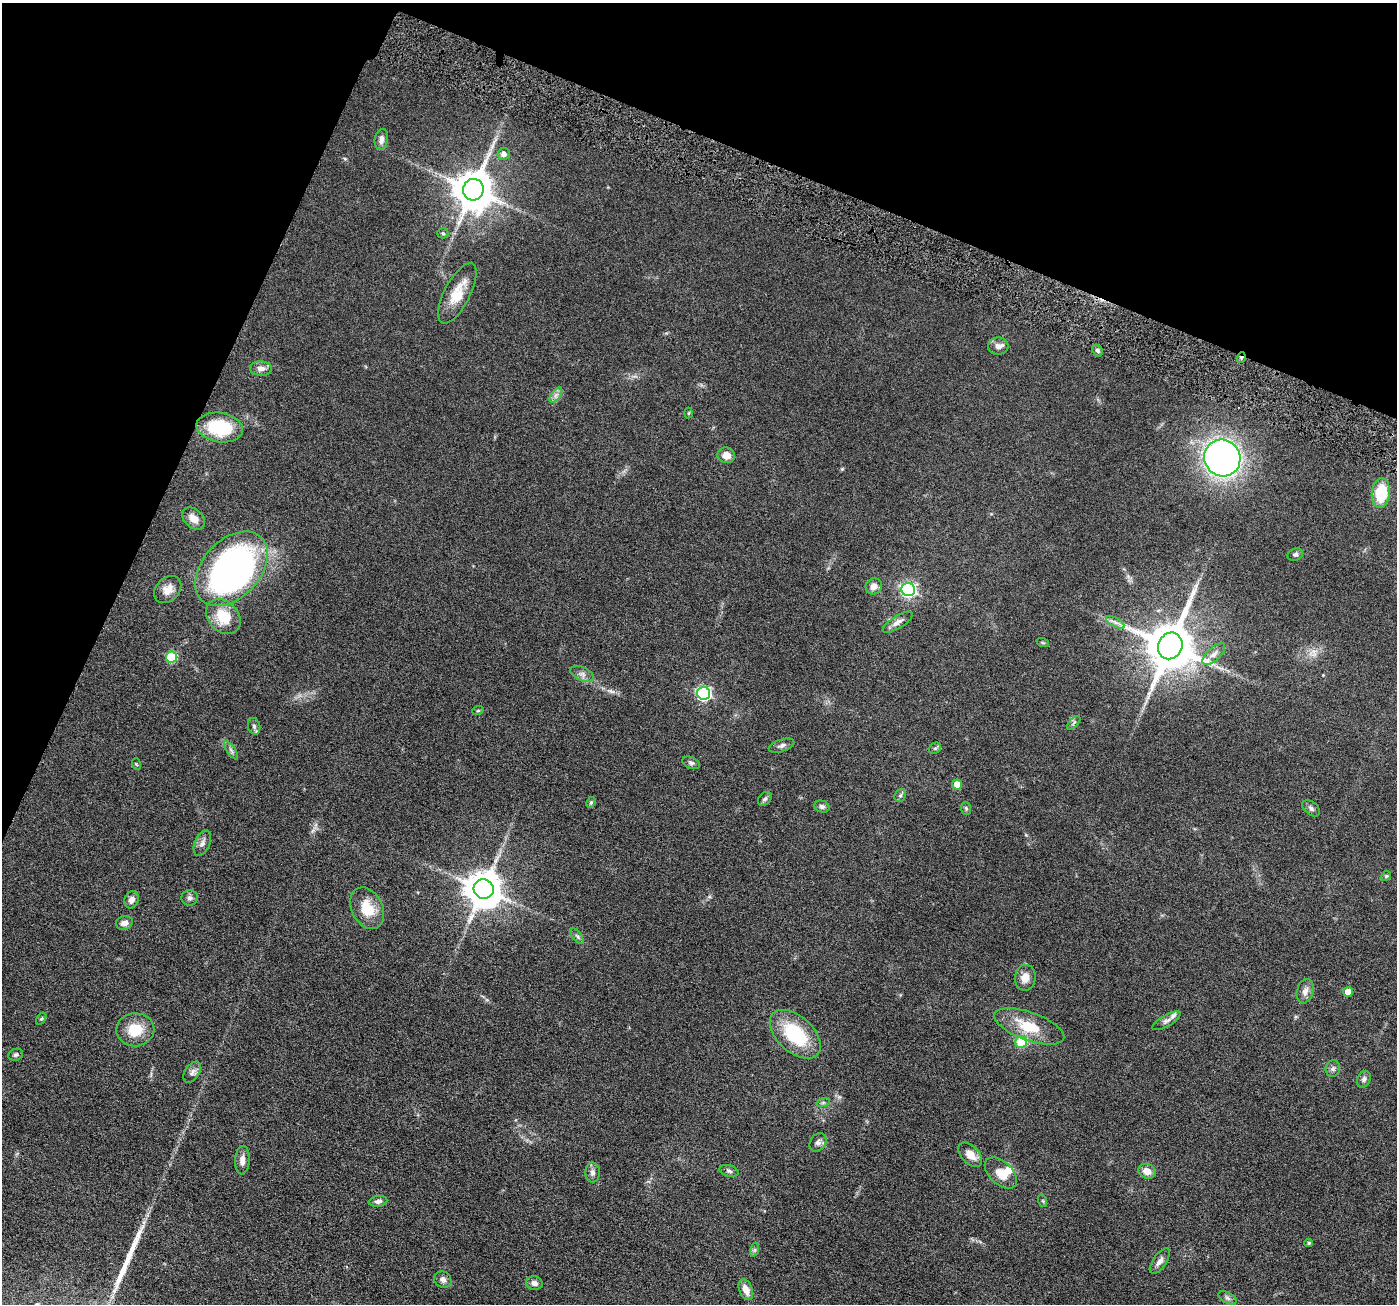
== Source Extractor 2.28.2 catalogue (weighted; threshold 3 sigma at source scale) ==
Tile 2 of 4 x 4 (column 2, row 1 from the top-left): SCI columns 1400-2794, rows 4184-5485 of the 5590 x 5630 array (HDU 1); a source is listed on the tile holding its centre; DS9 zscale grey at full resolution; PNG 1399 x 1306 px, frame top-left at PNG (2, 3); each listed source drawn as its Kron ellipse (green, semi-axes under 4 px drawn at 4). Shown black and unused: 21% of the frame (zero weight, under 4 of 8 exposures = <1% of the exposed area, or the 3 px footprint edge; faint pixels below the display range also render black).
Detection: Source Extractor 2.28.2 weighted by HDU 2 'WHT'; one run over the whole footprint, this tile lists its part. Background 0.0679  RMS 0.0049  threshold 0.02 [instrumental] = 3 sigma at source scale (4.09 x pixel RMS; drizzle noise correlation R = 1.36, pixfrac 0.8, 0.05/0.05 arcsec/px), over >= 5 px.
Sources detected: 88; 1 inside a brighter object's white glare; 2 long thin detections or spike segments (spike, bleed or trail) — neither listed nor drawn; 2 inside a brighter listed object's ellipse — not listed separately; the other 83 listed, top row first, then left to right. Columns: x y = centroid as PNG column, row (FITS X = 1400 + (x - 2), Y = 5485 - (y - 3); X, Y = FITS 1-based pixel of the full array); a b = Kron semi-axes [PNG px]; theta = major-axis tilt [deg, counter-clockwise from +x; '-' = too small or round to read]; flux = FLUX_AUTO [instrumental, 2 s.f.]
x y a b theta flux
381 139 10 6 80 2.3
504 154 6 6 - 2.3
473 190 11 10 - 1400
443 233 5 5 - 0.66
457 293 33 13 63 11
998 346 10 8 4 2.1
1097 350 6 5 - 0.99
1241 358 5 3 - 0.68
261 369 11 7 -3 2.4
556 395 9 4 53 1.5
689 413 5 3 - 0.43
220 427 23 14 -9 24
726 455 9 8 - 4
1222 458 19 18 - 210
1381 493 15 9 83 16
194 518 13 9 -43 4
1295 554 8 6 19 0.95
231 569 43 28 47 180
874 586 8 8 - 2.8
168 589 15 11 44 4.5
908 590 7 6 - 110
223 617 19 15 -46 12
898 622 17 6 32 2.4
1115 622 10 4 -30 1.6
1043 643 6 4 -18 0.57
1170 646 13 12 - 2300
1214 654 14 6 42 2.4
171 657 5 5 - 27
582 674 12 7 -25 2
704 694 6 6 - 87
478 710 6 3 20 0.43
1074 723 8 3 45 0.68
254 726 8 6 -74 1.2
782 746 13 6 18 1.6
935 748 6 5 - 0.77
231 750 11 4 -55 1.2
691 763 9 5 -23 1
136 764 6 3 -70 0.45
957 784 5 5 - 5.6
900 795 7 5 67 0.94
765 799 8 5 44 0.95
591 803 6 4 62 0.6
822 806 7 5 -22 1.2
966 808 6 5 - 0.66
1311 808 10 6 -40 1.3
202 843 13 7 66 2
1386 876 5 4 - 0.53
484 889 10 9 - 1100
190 898 8 8 - 1.4
131 900 9 7 70 2.3
367 908 22 15 -63 11
124 923 8 7 - 2.5
577 936 9 4 -54 1.1
1025 978 13 10 83 4.2
1305 991 12 8 75 2.6
1348 992 5 5 - 6.3
41 1019 7 4 58 0.58
1166 1021 16 5 30 1.8
1029 1026 37 14 -20 15
135 1030 19 16 2 11
795 1034 30 18 -42 27
1021 1042 6 6 - 16
16 1055 7 6 - 0.97
1333 1069 8 7 - 1.4
192 1072 12 7 56 1.7
1364 1079 9 6 62 1.5
823 1103 7 4 19 0.74
818 1142 10 7 56 1.7
970 1155 14 8 -45 4.8
242 1160 14 7 87 2.7
729 1171 9 5 -16 1.2
1147 1171 9 7 -20 4
593 1172 10 7 -89 1.8
1001 1173 19 11 -43 6.2
378 1201 9 5 8 1.5
1043 1201 6 4 -71 0.53
1309 1243 4 3 - 0.68
754 1250 7 4 71 0.69
1160 1261 15 6 55 2.3
443 1280 9 8 - 2
534 1283 8 6 -10 2
746 1290 11 6 -67 3.8
1228 1298 10 5 -27 1.2
Overlapping masked pixels (flux is a lower limit): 1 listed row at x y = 1241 358